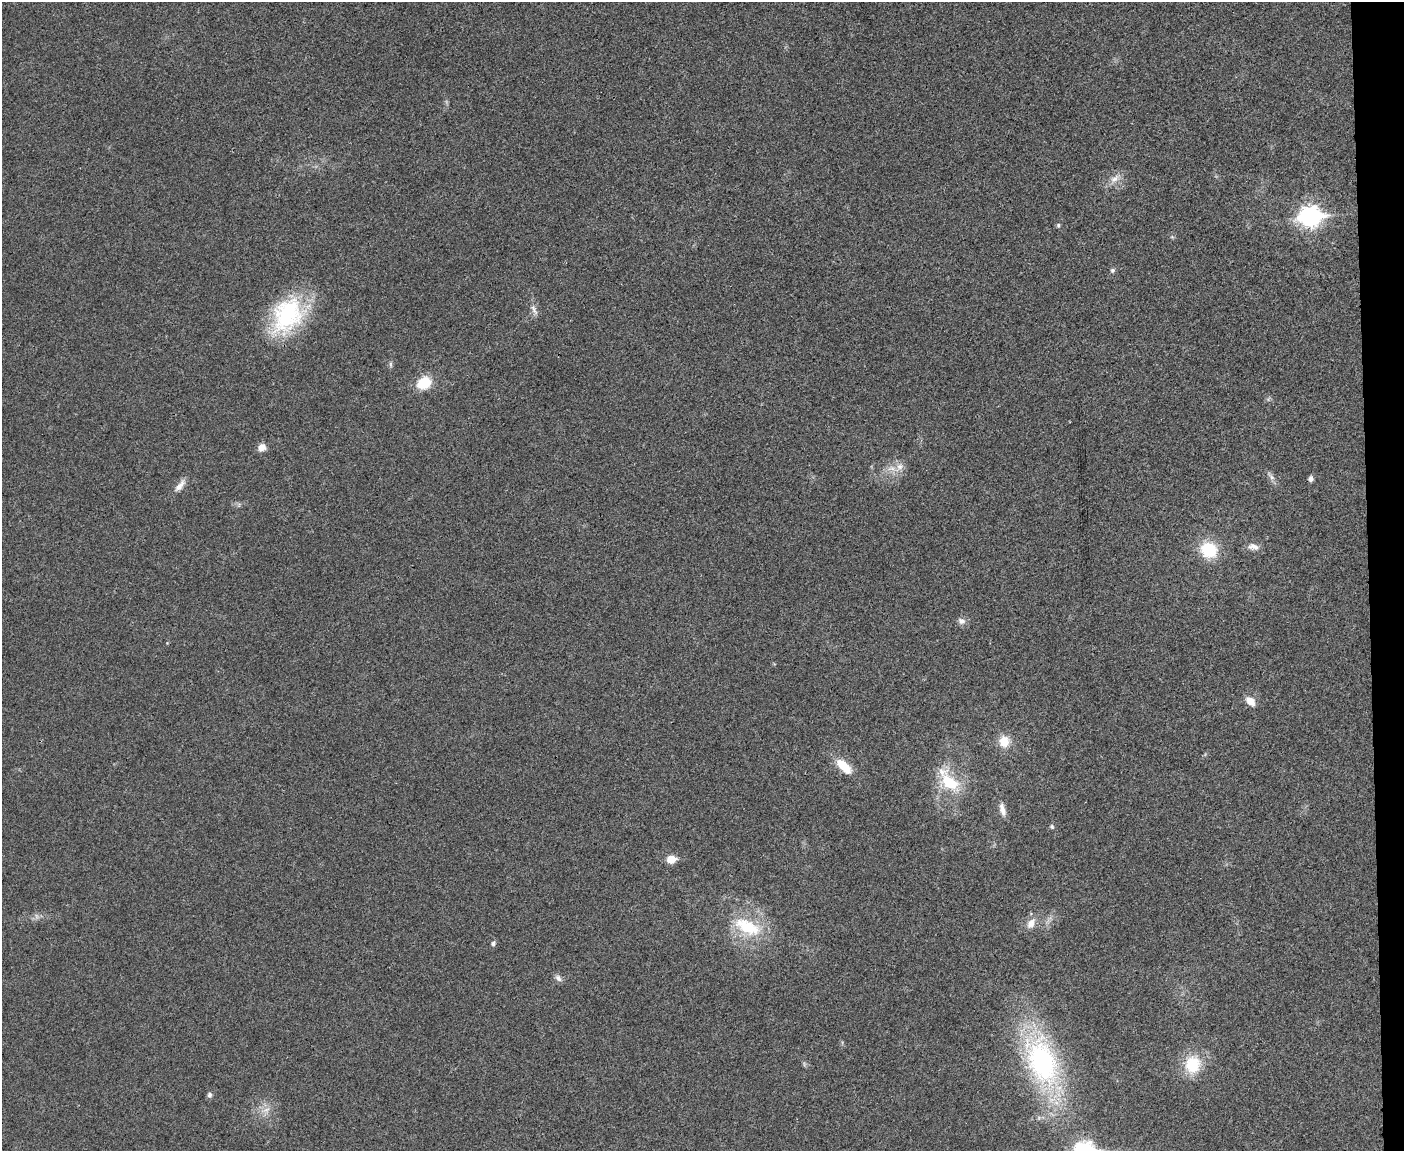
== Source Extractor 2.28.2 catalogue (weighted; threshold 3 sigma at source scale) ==
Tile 9 of 3 x 4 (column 3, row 3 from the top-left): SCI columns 2938-4339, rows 1151-2299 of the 4577 x 4598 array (HDU 1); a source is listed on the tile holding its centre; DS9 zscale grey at full resolution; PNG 1406 x 1153 px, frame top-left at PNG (2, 2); no overlay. Shown black and unused: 3% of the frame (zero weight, under 3 of 4 exposures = <1% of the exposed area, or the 3 px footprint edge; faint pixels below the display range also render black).
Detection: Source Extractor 2.28.2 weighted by HDU 2 'WHT'; one run over the whole footprint, this tile lists its part. Background 0.0189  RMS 0.0043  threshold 0.0195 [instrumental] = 3 sigma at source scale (4.5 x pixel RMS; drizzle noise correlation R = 1.50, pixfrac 1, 0.05/0.05 arcsec/px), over >= 5 px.
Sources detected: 38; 3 too faint to see at this stretch — not listed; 1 inside a brighter listed object's ellipse — not listed separately; the other 34 listed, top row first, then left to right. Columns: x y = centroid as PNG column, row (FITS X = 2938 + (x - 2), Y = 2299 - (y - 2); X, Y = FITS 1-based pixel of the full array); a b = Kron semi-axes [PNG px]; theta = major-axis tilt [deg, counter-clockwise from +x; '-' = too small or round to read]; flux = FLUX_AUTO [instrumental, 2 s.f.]
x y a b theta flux
1115 179 18 9 40 4.2
1310 216 10 8 7 240
1058 225 7 5 -77 0.73
1172 237 6 4 -43 0.66
1113 270 6 6 - 0.97
534 310 18 7 -68 2.5
287 315 49 33 57 49
390 364 9 4 -89 0.91
424 383 15 12 32 13
262 447 9 8 - 3.3
899 467 15 10 52 4.1
1271 476 17 6 -53 2.1
1311 479 6 5 - 1.5
180 485 21 7 51 3.6
239 505 7 4 89 0.75
1253 547 16 9 -9 3
1209 550 20 18 -40 18
961 621 10 8 -15 2.3
167 643 4 4 - 0.33
1250 701 11 7 -44 5.2
1004 741 14 13 - 7.7
844 766 22 10 -44 10
949 781 38 19 -51 21
1002 809 20 7 -76 3.4
1052 827 6 5 - 0.78
671 859 6 5 - 13
1031 923 14 9 58 4.2
747 927 42 20 -25 24
493 943 6 5 - 1.3
558 978 11 7 -45 1.9
1042 1062 78 33 -70 100
1192 1064 23 20 80 17
209 1095 7 6 - 1.2
266 1110 16 11 33 5.1